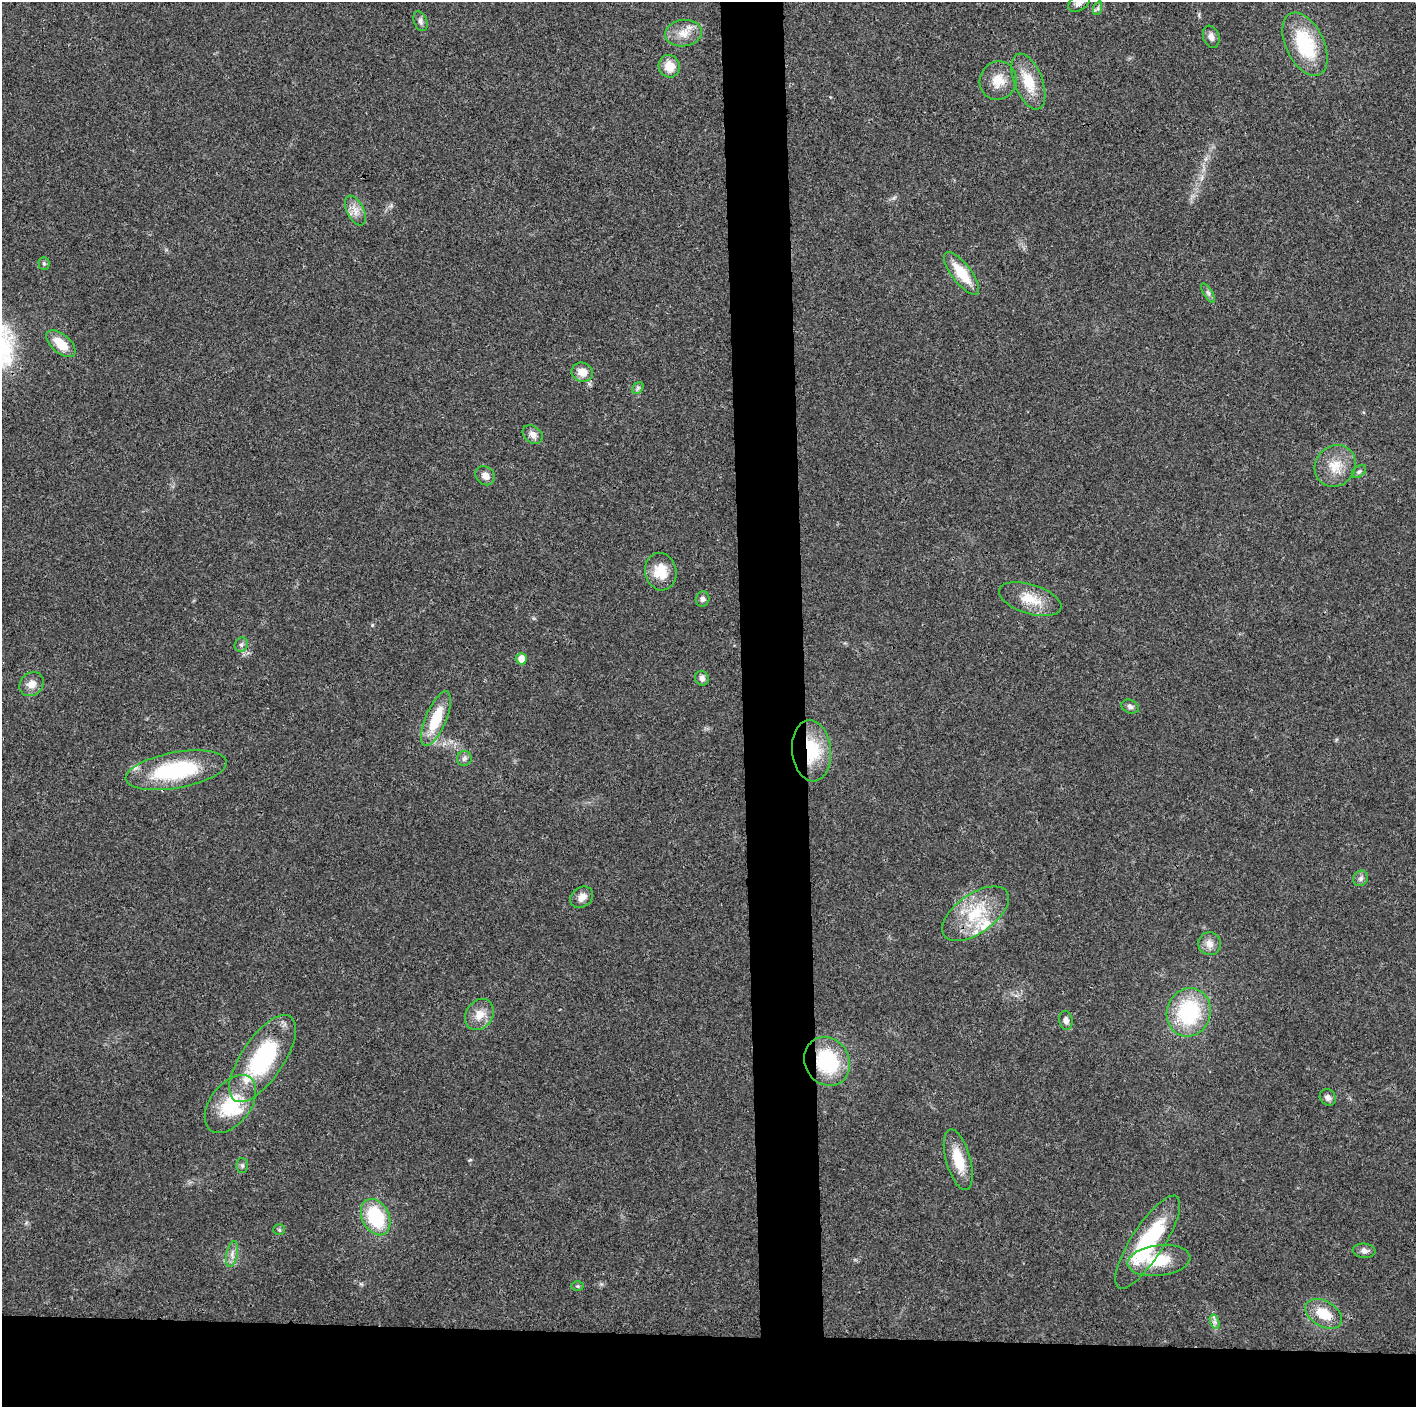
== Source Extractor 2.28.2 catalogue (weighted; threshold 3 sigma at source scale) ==
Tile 8 of 3 x 3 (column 2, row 3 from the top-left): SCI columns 1415-2828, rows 6-1410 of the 4244 x 4222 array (HDU 1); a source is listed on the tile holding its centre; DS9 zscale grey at full resolution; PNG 1418 x 1409 px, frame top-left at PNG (2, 2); each listed source drawn as its Kron ellipse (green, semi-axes under 4 px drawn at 4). Shown black and unused: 9% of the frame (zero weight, under 3 of 4 exposures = <1% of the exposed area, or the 3 px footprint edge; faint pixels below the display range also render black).
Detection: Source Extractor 2.28.2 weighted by HDU 2 'WHT'; one run over the whole footprint, this tile lists its part. Background 0.0193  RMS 0.0039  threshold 0.0177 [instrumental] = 3 sigma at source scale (4.5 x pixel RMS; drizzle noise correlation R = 1.50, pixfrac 1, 0.05/0.05 arcsec/px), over >= 5 px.
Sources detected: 58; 4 inside a brighter listed object's ellipse — not listed separately; the other 54 listed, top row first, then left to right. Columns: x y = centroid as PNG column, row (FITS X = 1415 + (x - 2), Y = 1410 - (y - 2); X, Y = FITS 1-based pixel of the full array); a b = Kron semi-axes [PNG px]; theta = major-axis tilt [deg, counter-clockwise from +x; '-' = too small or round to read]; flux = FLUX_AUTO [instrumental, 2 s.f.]
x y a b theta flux
1079 3 12 7 36 2.1
1098 8 7 4 71 0.79
420 21 10 6 -69 1.4
683 33 18 13 7 5.8
1211 37 11 8 -70 2
1305 44 34 19 -64 26
669 66 11 10 - 6.2
998 81 19 18 - 7.3
1028 82 29 14 -69 11
355 210 16 8 -63 3.6
44 263 6 5 - 0.72
962 273 26 9 -52 12
1208 293 11 4 -58 1.1
61 344 17 9 -41 7.9
582 372 11 9 -13 4.6
638 388 6 5 - 0.84
533 434 11 8 -38 2.5
1335 466 22 19 48 8.6
1359 472 8 5 36 0.82
485 476 10 8 -45 2.8
661 572 19 15 -77 9.1
703 599 7 6 - 1.3
1030 599 32 14 -17 9.6
241 644 7 6 - 1.1
521 659 6 5 - 4
702 678 7 6 - 1.6
32 684 13 11 44 3.4
1130 707 9 6 -24 1.3
436 719 29 10 68 15
811 751 31 19 -84 21
464 759 7 7 - 1.2
176 770 51 18 10 39
1361 878 8 7 - 1.3
582 897 12 10 36 3.2
975 914 38 19 35 19
1209 944 11 11 - 3.2
1189 1012 24 22 71 35
479 1015 16 13 55 5.5
1066 1020 9 6 -80 1.7
263 1059 50 21 56 46
827 1061 25 22 -58 32
1328 1097 9 7 -50 1.8
230 1104 33 20 52 20
958 1160 31 12 -74 11
242 1165 7 6 - 0.85
376 1217 19 13 -63 25
279 1230 5 5 - 0.61
1148 1242 54 16 57 37
1364 1251 11 7 -5 1.7
232 1254 13 5 79 2
1159 1260 31 15 7 14
577 1286 6 5 - 0.61
1324 1314 20 12 -30 9.6
1215 1322 7 4 -71 1.1
Overlapping masked pixels (flux is a lower limit): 2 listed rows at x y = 811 751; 827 1061
Isophote crosses this tile's border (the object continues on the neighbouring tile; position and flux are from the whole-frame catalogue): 1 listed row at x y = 1079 3
Unlisted compact peaks at least as high as the median listed source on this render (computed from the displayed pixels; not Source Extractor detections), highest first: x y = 372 625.